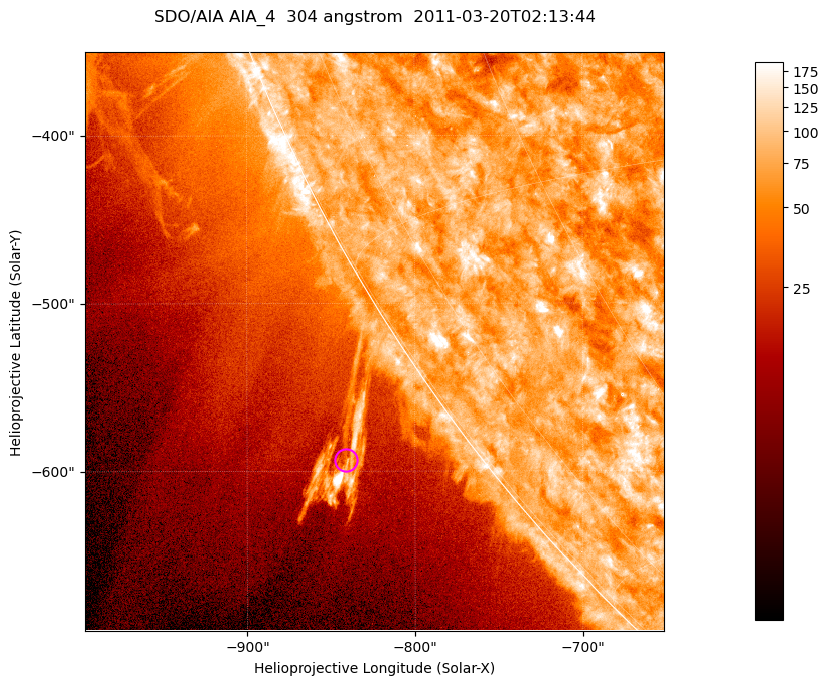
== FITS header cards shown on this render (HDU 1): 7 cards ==
TELESCOP= 'SDO/AIA '           / For AIA: SDO/AIA
INSTRUME= 'AIA_4   '           / For AIA: AIA_ATA1, AIA_ATA2, AIA_ATA3 or AIA_AT
WAVELNTH=                  304 / [angstrom] Wavelength
WAVEUNIT= 'angstrom'           / Wavelength unit: angstrom
DATE-OBS= '2011-03-20T02:13:44.123' / [ISO] Date when observation started; ISO 8
CTYPE1  = 'HPLN-TAN'           / CTYPE1; Typically HPLN
CTYPE2  = 'HPLT-TAN'           / CTYPE2; Typically HPLT

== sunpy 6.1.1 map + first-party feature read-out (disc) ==
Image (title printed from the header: SDO/AIA AIA_4  304 angstrom  2011-03-20T02:13:44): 575 x 575 px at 0.6 arcsec/px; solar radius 964 arcsec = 1606 px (partial field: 1.8% of the solar disc is inside the frame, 43% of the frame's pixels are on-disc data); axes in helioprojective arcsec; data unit not stated in the header (colour bar unlabelled)
Orientation: roll -0.132 deg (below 1 deg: not rotated)
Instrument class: DISC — disc imager (sunpy class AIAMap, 304 A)
Bright regions (active regions / flare kernels): reference = the on-disc median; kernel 5 px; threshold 5 sigma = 109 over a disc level ~75.1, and >= 1.15x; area >= 330 px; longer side >= 7 px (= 4.2 arcsec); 0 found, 0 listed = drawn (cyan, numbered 1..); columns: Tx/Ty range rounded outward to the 2 arcsec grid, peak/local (2 s.f.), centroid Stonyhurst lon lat
Off-limb structures (1.02-1.3 R_sun): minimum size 165 px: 4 found; the strongest spans PA ~120..125 deg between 1.02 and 1.11 R_sun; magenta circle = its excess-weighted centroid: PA ~125 deg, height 1.07 R_sun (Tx ~-842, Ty ~-594 arcsec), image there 1.8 x the reference